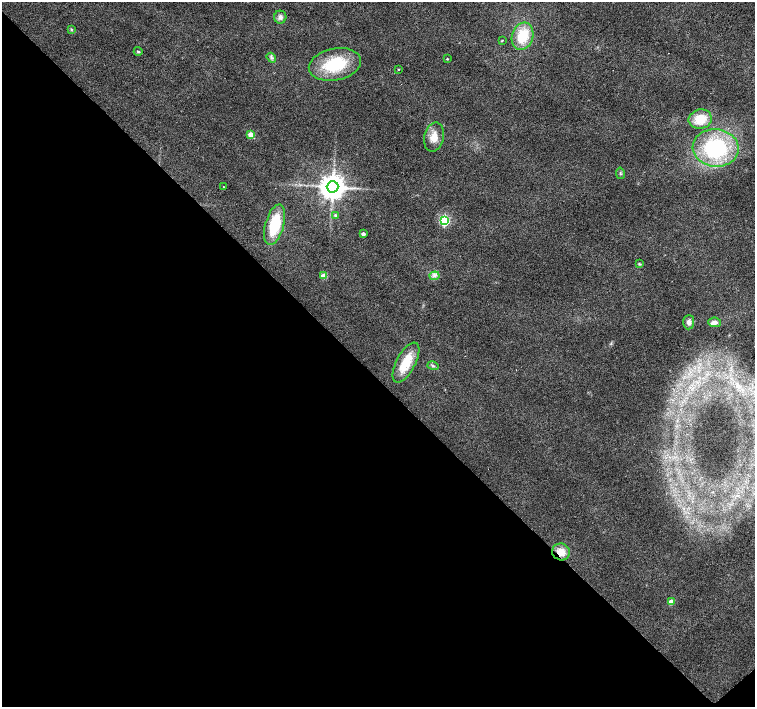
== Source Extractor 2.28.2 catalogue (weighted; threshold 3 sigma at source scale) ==
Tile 14 of 4 x 4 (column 2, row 4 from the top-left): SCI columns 1511-3015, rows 219-1627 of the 6026 x 6005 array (HDU 1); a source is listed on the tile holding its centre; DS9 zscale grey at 2 x 2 block average (1 PNG px = mean of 2 x 2 image px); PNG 757 x 709 px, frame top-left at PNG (2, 2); each listed source drawn as its Kron ellipse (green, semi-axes under 4 px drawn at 4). Shown black and unused: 47% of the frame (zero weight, under 2 of 3 exposures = <1% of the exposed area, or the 3 px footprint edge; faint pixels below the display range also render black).
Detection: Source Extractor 2.28.2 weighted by HDU 2 'WHT'; one run over the whole footprint, this tile lists its part. Background 0.0208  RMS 0.0065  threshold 0.0292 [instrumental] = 3 sigma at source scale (4.5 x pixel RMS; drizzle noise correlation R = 1.50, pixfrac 1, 0.0396/0.0396 arcsec/px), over >= 5 px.
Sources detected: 31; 1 cosmic-ray / hot-pixel residue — neither listed nor drawn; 1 inside a brighter listed object's ellipse — not listed separately; the other 29 listed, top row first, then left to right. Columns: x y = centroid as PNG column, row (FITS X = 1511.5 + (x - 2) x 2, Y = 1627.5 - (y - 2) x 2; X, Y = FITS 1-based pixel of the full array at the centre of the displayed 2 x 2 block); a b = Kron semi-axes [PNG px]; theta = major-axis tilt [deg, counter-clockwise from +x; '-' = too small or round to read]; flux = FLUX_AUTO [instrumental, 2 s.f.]
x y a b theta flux
280 17 6 6 - 5.8
71 29 3 3 - 1.4
522 36 14 10 72 43
502 40 2 2 - 1.2
138 51 4 3 - 1.8
271 58 5 4 - 3.1
447 59 2 2 - 1.4
335 64 26 16 11 74
399 69 2 2 - 4.1
700 119 11 9 12 30
251 135 3 3 - 32
434 137 15 9 77 17
716 148 23 19 -5 140
620 173 6 2 -79 1.6
223 187 2 2 - 0.82
333 187 6 5 - 2100
335 215 3 3 - 2.2
444 221 4 4 - 160
275 225 21 9 74 58
363 234 3 3 - 5.1
639 264 4 3 - 1.5
324 276 3 3 - 30
435 276 5 2 - 2.3
689 322 7 5 87 6.3
715 322 6 5 - 6.8
406 362 22 9 62 39
433 366 5 3 - 2.7
561 552 9 8 - 18
671 602 3 3 - 26
Overlapping masked pixels (flux is a lower limit): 1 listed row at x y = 561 552